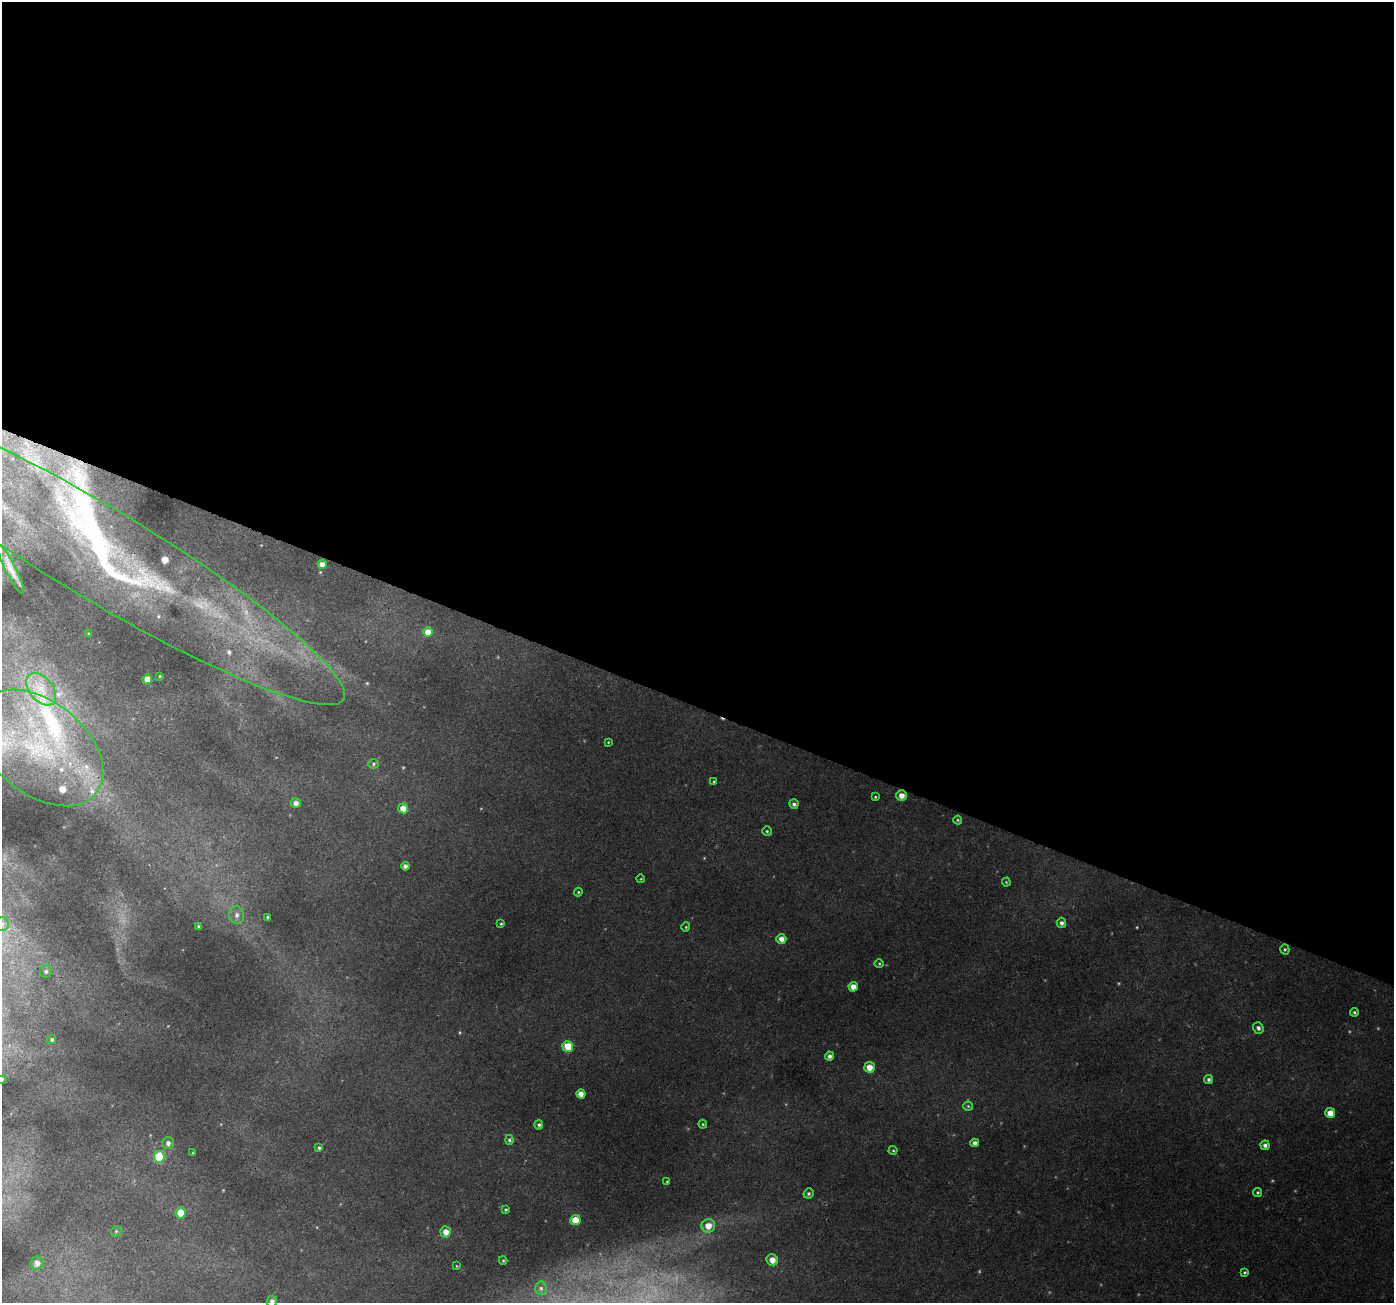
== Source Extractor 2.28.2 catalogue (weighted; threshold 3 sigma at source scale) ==
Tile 3 of 4 x 4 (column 3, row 1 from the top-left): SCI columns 2815-4206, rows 4215-5515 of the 5621 x 5762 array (HDU 1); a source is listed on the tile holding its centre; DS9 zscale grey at full resolution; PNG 1396 x 1305 px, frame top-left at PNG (2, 2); each listed source drawn as its Kron ellipse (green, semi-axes under 4 px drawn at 4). Shown black and unused: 54% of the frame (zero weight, under 3 of 4 exposures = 4% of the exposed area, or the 3 px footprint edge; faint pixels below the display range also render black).
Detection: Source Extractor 2.28.2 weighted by HDU 2 'WHT'; one run over the whole footprint, this tile lists its part. Background 0.0122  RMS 0.0026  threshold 0.0116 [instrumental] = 3 sigma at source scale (4.5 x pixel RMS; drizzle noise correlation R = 1.50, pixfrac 1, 0.0396/0.0396 arcsec/px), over >= 5 px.
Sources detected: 82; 2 too faint to see at this stretch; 1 inside a brighter object's white glare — neither listed nor drawn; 7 inside a brighter listed object's ellipse — not listed separately; the other 72 listed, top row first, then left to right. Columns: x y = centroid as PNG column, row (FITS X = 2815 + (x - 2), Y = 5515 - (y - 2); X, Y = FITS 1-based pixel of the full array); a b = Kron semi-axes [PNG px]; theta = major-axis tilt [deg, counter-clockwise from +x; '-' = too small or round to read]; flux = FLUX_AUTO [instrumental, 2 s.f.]
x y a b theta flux
101 554 283 46 -31 94
322 564 4 4 - 1.7
11 569 27 5 -63 1.9
428 632 5 5 - 3.4
89 634 3 2 - 0.19
160 676 3 2 - 0.22
147 679 5 4 - 3.2
41 689 19 11 -50 4.5
608 742 4 4 - 0.25
40 748 72 46 -39 54
373 764 5 4 - 0.44
714 782 4 3 - 0.26
902 796 5 5 - 2
875 797 4 3 - 0.29
296 803 5 5 - 1.5
794 804 5 4 - 0.68
403 808 5 5 - 2.9
958 820 4 4 - 0.29
767 831 5 5 - 0.38
405 866 4 4 - 1.2
641 879 4 3 - 0.2
1006 882 4 4 - 0.26
578 892 4 4 - 0.28
237 915 9 7 -82 1.4
268 917 4 3 - 0.46
1061 923 5 5 - 0.86
2 924 7 7 - 0.94
501 924 3 3 - 0.3
199 926 3 3 - 0.36
686 927 4 4 - 0.3
781 939 5 5 - 1.6
1285 949 5 4 - 0.4
879 963 5 3 - 0.25
46 971 6 6 - 0.74
853 987 5 4 - 2.1
1354 1012 4 4 - 0.42
1258 1028 6 5 - 0.79
52 1040 5 4 - 0.57
568 1046 5 5 - 6.5
829 1056 4 4 - 0.93
869 1067 5 5 - 2.9
2 1079 4 4 - 0.45
1209 1079 4 4 - 0.61
581 1094 4 4 - 1.9
968 1106 5 4 - 0.34
1330 1113 5 5 - 3.1
703 1124 4 4 - 0.28
539 1125 5 4 - 0.57
509 1140 5 4 - 0.54
168 1143 6 5 - 1.2
975 1143 4 4 - 1.1
1265 1145 4 4 - 0.87
319 1148 4 3 - 0.44
893 1150 4 4 - 0.28
193 1153 4 3 - 0.23
159 1157 5 5 - 13
667 1182 4 4 - 0.25
1258 1192 4 4 - 0.38
808 1193 5 4 - 0.54
506 1209 3 3 - 0.3
181 1213 5 5 - 4.3
575 1220 5 5 - 4.8
708 1226 7 6 - 3
116 1231 5 4 - 0.39
446 1232 5 5 - 2.2
772 1260 6 5 - 2.5
503 1261 4 4 - 0.32
37 1263 7 6 - 1.9
456 1266 4 2 - 0.19
1245 1272 4 4 - 0.4
541 1288 7 5 -87 0.63
272 1301 5 5 - 1.2
Overlapping masked pixels (flux is a lower limit): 2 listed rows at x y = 101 554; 902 796
Isophote crosses this tile's border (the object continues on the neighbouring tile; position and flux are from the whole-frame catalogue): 5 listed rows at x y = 101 554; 40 748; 2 924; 2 1079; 272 1301